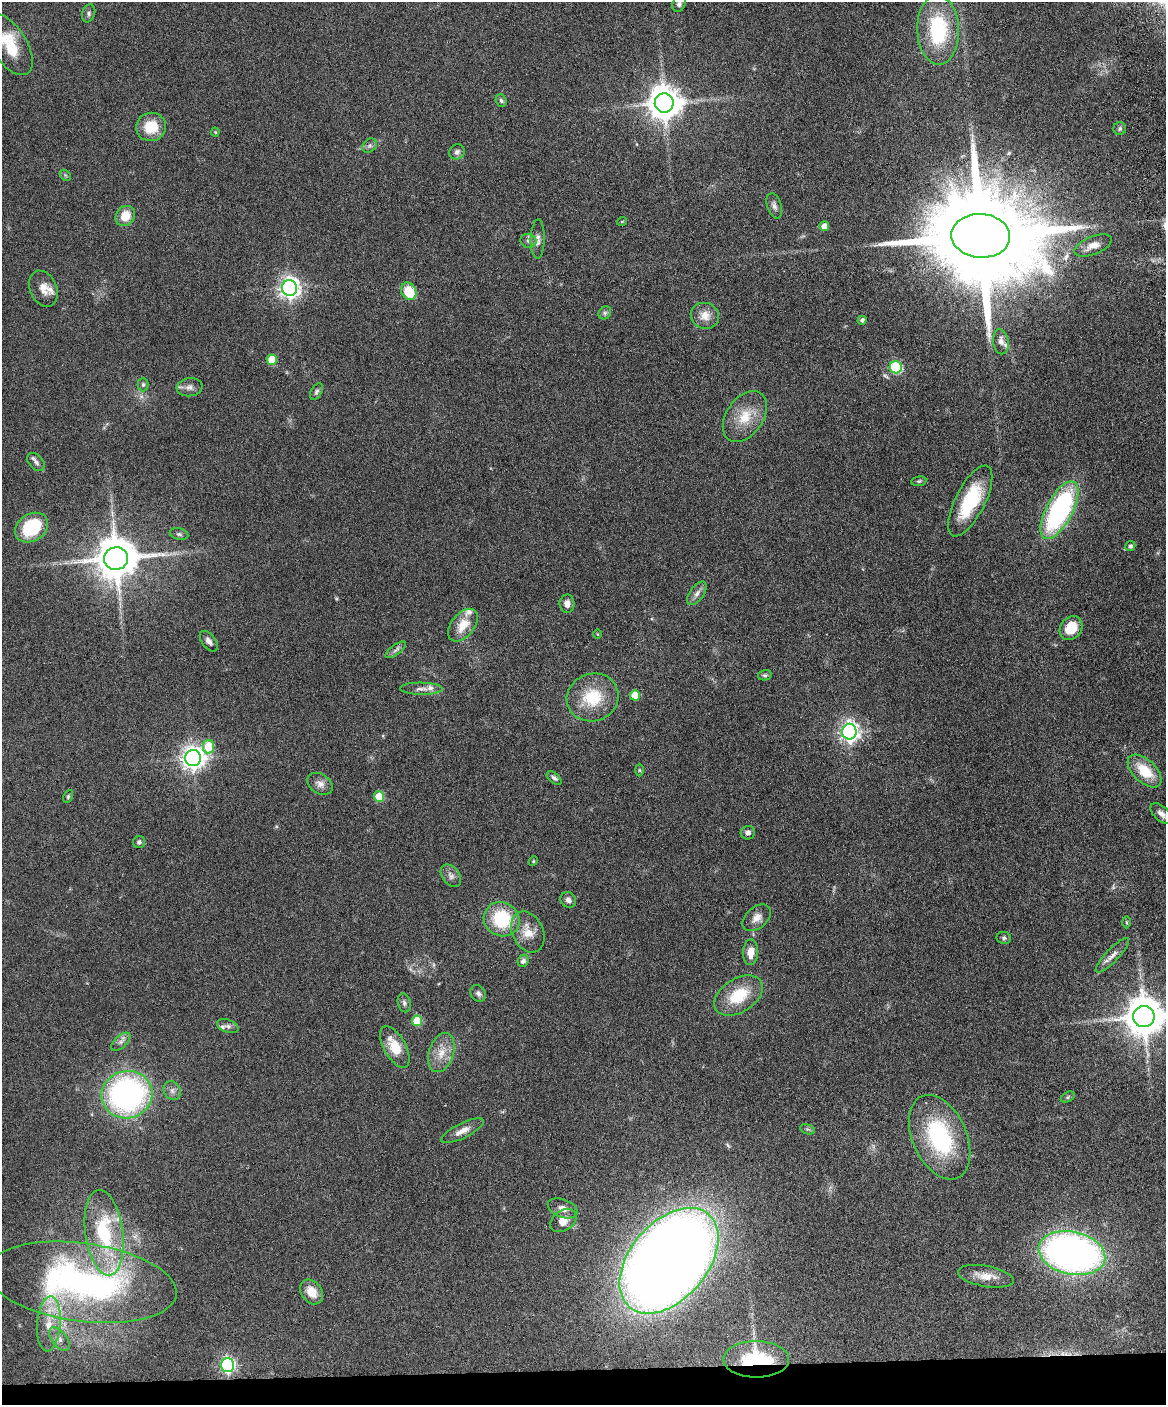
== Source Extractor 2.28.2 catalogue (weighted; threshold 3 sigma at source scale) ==
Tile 10 of 4 x 3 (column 2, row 3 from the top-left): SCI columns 1223-2386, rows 245-1647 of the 4773 x 4593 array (HDU 1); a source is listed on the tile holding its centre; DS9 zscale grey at full resolution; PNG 1168 x 1407 px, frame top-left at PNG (2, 2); each listed source drawn as its Kron ellipse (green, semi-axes under 4 px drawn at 4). Shown black and unused: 3% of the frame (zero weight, under 4 of 8 exposures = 3% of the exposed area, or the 3 px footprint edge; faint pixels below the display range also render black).
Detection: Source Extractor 2.28.2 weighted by HDU 2 'WHT'; one run over the whole footprint, this tile lists its part. Background 0.0802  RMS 0.0046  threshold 0.0187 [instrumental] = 3 sigma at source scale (4.09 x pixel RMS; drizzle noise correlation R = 1.36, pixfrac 0.8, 0.05/0.05 arcsec/px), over >= 5 px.
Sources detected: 110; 1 too faint to see at this stretch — neither listed nor drawn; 7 inside a brighter listed object's ellipse — not listed separately; the other 102 listed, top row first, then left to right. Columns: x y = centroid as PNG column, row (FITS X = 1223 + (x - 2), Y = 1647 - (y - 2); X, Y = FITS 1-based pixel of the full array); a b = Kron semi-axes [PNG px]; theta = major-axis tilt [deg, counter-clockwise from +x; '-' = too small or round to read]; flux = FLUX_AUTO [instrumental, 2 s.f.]
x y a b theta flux
679 4 8 6 63 1.4
89 13 9 6 73 1.1
938 30 35 21 -89 34
9 45 34 17 -58 17
501 101 6 5 - 0.86
664 103 9 9 - 860
151 127 15 14 - 11
1120 129 6 6 - 0.97
215 132 4 4 - 0.41
370 146 8 6 43 1.2
457 152 8 7 - 1.6
65 175 6 4 -46 0.56
774 206 13 7 -72 1.7
125 216 11 9 50 7
622 221 5 3 - 0.33
824 226 5 5 - 3.6
981 236 29 22 -4 14000
538 239 19 7 89 2.5
528 241 8 7 - 1.4
1093 246 20 9 21 4.3
290 288 8 7 - 250
43 289 19 13 -65 4.6
409 291 9 7 -61 12
605 313 7 6 - 0.94
705 316 14 12 -20 4.8
862 320 4 4 - 1.2
1001 342 12 7 -82 2.4
272 360 5 5 - 11
896 367 6 6 - 39
143 385 7 5 90 0.8
189 387 13 9 7 2.4
316 392 9 5 63 1
745 416 28 18 55 12
36 462 10 7 -47 1.5
919 481 7 5 10 0.75
970 501 39 15 63 25
1059 510 32 13 62 81
32 528 17 13 34 24
179 534 9 5 -15 1.1
1130 546 5 4 - 1
116 558 12 11 - 1600
697 593 13 7 54 2.3
567 604 9 7 88 2.6
463 625 19 11 51 7.8
1071 628 13 10 55 9.3
597 634 4 3 - 0.34
209 641 12 6 -53 2
396 650 12 5 36 1.4
765 675 7 5 12 0.83
421 689 21 6 -1 2.5
635 695 5 5 - 9.3
593 697 26 23 21 18
849 732 8 7 - 210
208 747 7 5 80 14
193 758 8 8 - 320
639 770 6 4 -88 0.58
1145 771 20 11 -43 12
554 778 9 5 -39 1.1
320 784 14 9 -32 2.8
68 796 7 4 64 0.7
379 797 5 5 - 13
1161 814 13 7 -43 2.3
748 833 7 7 - 1.6
139 842 6 6 - 1.1
533 861 5 4 - 0.46
451 876 12 8 -53 2.2
568 900 8 7 - 1.7
757 918 16 10 40 3.5
502 919 18 16 -31 24
1127 922 6 4 -89 0.49
528 932 21 15 -64 7.2
1004 938 7 6 - 0.92
751 952 13 7 87 5
1112 955 23 6 46 3.1
523 961 6 5 - 1.6
478 993 9 7 -53 1.5
738 995 27 16 31 16
404 1003 9 6 -76 1.2
1144 1017 11 10 - 1300
417 1021 5 5 - 13
228 1026 11 6 -20 1.6
121 1042 12 6 43 1.7
395 1047 23 11 -60 9.8
441 1053 20 12 72 6.6
172 1091 10 8 -57 1.8
127 1095 25 23 15 120
1068 1097 7 5 28 0.74
808 1129 7 4 -19 0.77
462 1131 23 7 27 3.9
940 1137 44 27 -66 46
563 1208 15 9 -20 3.1
563 1221 14 10 34 5
104 1233 43 19 -82 34
1072 1253 34 21 -12 230
669 1261 61 38 49 1000
986 1276 28 10 -10 6
82 1282 96 39 -8 140
312 1292 13 10 -53 6.1
49 1324 27 11 85 9
59 1339 14 7 -51 2.5
756 1359 33 18 0 31
228 1365 7 6 - 92
Overlapping masked pixels (flux is a lower limit): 1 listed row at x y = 756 1359
Isophote crosses this tile's border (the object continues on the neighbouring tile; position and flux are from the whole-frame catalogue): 3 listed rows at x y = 679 4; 9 45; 1144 1017